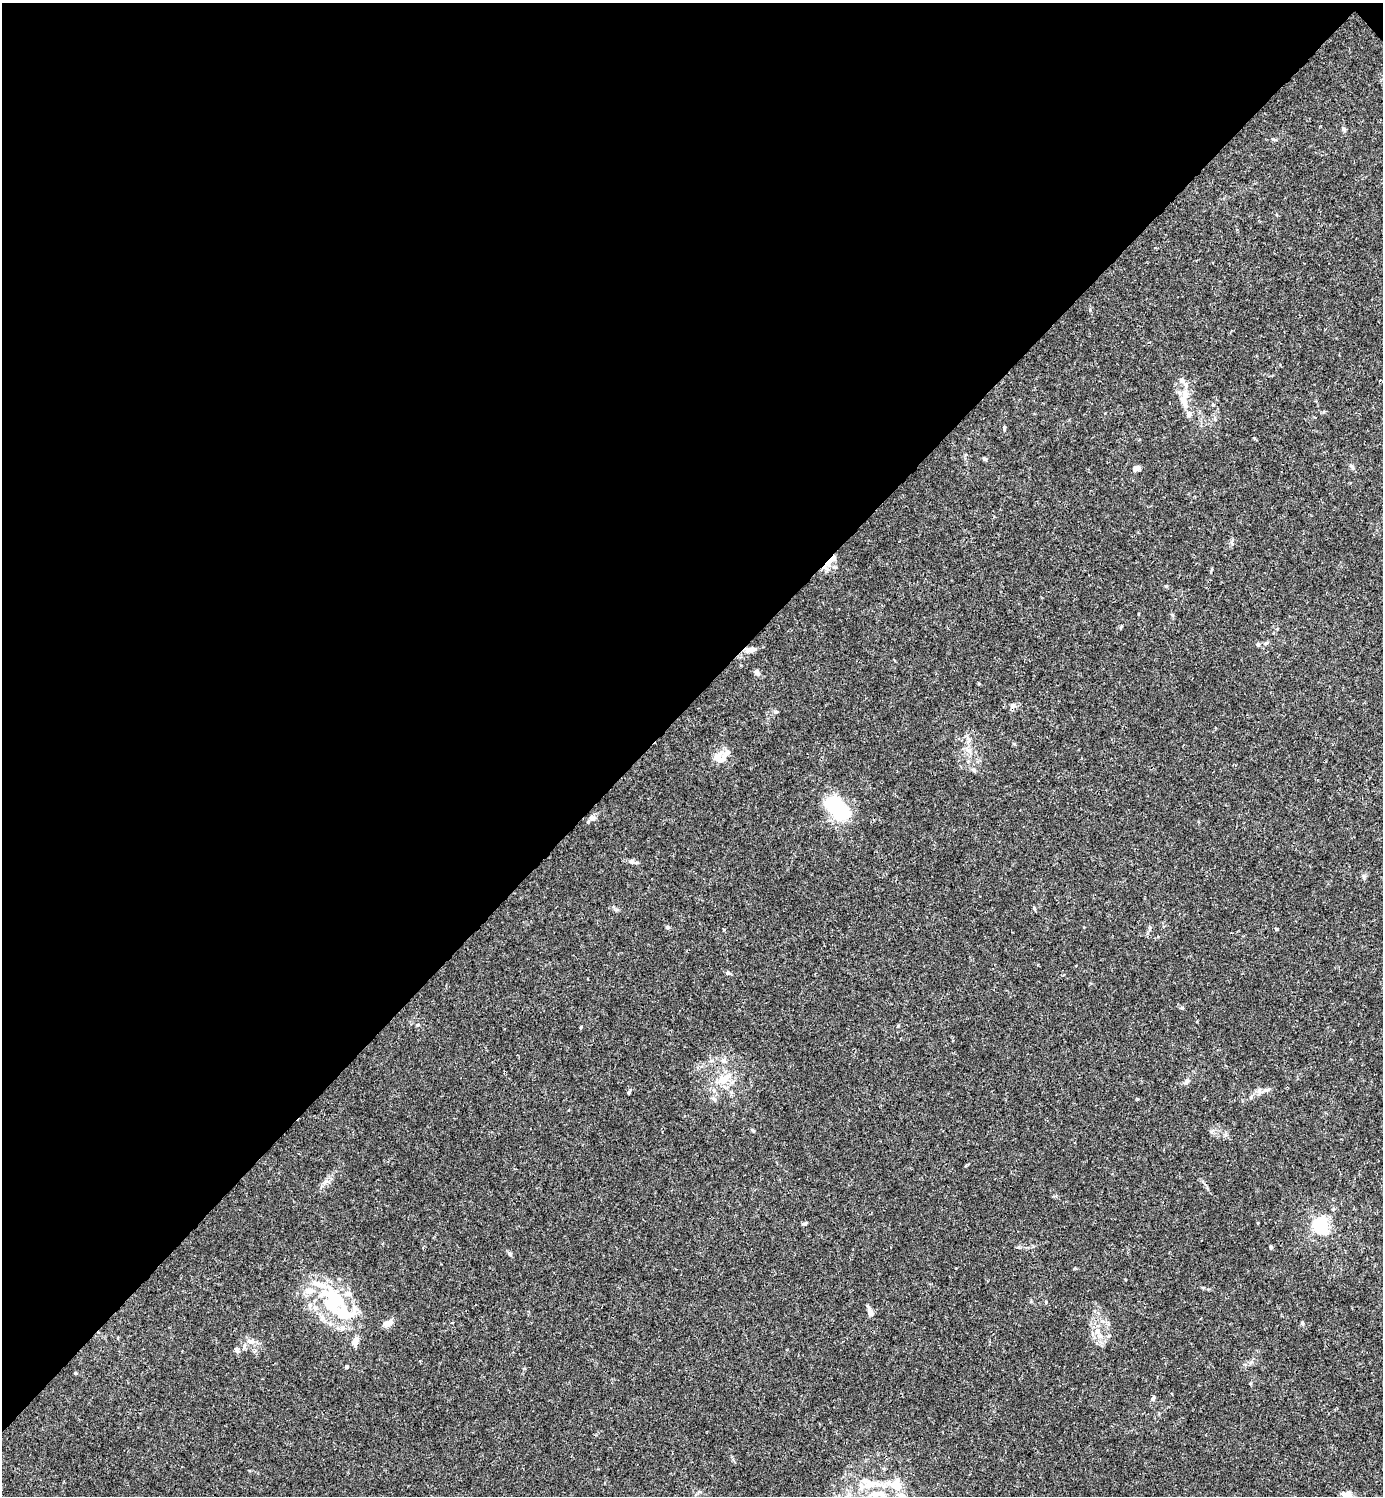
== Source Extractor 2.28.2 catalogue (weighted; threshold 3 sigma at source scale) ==
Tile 2 of 4 x 4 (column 2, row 1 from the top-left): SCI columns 1681-3061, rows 4485-5978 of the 5981 x 5982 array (HDU 1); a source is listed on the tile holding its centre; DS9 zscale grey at full resolution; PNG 1385 x 1498 px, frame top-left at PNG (2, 3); no overlay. Shown black and unused: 47% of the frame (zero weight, under 3 of 4 exposures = <1% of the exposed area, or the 3 px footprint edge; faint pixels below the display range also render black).
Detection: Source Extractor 2.28.2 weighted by HDU 2 'WHT'; one run over the whole footprint, this tile lists its part. Background 0.0153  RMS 0.0021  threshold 0.00965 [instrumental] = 3 sigma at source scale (4.5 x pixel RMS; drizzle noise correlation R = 1.50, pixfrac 1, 0.05/0.05 arcsec/px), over >= 5 px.
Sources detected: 64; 1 inside a brighter object's white glare — not listed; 12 inside a brighter listed object's ellipse — not listed separately; the other 51 listed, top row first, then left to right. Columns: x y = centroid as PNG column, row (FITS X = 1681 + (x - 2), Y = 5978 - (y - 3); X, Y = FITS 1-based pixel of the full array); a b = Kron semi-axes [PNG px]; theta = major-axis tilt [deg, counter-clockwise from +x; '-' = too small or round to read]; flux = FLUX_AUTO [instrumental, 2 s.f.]
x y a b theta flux
1344 129 7 5 -50 0.41
1185 395 26 8 86 2.7
1004 428 7 3 -86 0.31
984 459 5 4 - 0.33
1136 468 7 5 33 0.82
833 558 15 5 45 1.3
1166 586 5 4 - 0.21
1266 643 5 5 - 0.37
1258 644 6 5 - 0.38
749 650 12 6 -3 1.2
757 672 9 6 -53 0.61
1013 705 7 6 - 0.69
776 712 7 4 -5 0.32
717 757 18 11 55 2
974 770 9 3 -61 0.29
837 808 25 14 -49 16
592 818 9 7 5 0.72
631 861 8 4 -58 0.36
1364 876 7 4 -88 0.38
1034 908 6 4 -74 0.26
667 927 6 4 20 0.3
1276 929 4 3 - 0.2
728 973 6 6 - 0.39
1182 1008 5 4 - 0.26
418 1025 5 5 - 0.24
581 1027 4 3 - 0.2
723 1060 7 7 - 0.64
724 1078 21 11 35 3.5
1187 1081 9 6 64 0.66
629 1092 7 3 54 0.27
753 1131 7 3 -54 0.25
804 1223 7 4 9 0.32
1321 1226 6 6 - 49
1271 1247 5 4 - 0.38
510 1254 7 5 -31 0.4
331 1299 44 31 -68 16
1046 1302 4 4 - 0.18
870 1311 13 5 -66 0.97
388 1323 11 7 20 1.6
1302 1323 5 4 - 0.25
1097 1331 10 7 -46 1.3
251 1341 12 6 -5 1.1
355 1341 12 7 59 1.2
236 1350 7 5 -69 0.65
346 1367 4 3 - 0.55
75 1373 5 3 - 0.17
1153 1398 7 4 54 0.41
869 1484 28 11 6 4.5
896 1485 23 16 -23 4.7
875 1494 13 8 -9 1.8
1346 1494 15 6 -4 1.1
Overlapping masked pixels (flux is a lower limit): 2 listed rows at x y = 833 558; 749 650
Isophote crosses this tile's border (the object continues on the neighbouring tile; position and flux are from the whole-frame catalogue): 1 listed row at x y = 896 1485
Unlisted compact peaks at least as high as the median listed source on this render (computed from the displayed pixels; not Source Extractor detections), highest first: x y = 326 1181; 1137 1099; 1211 1131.